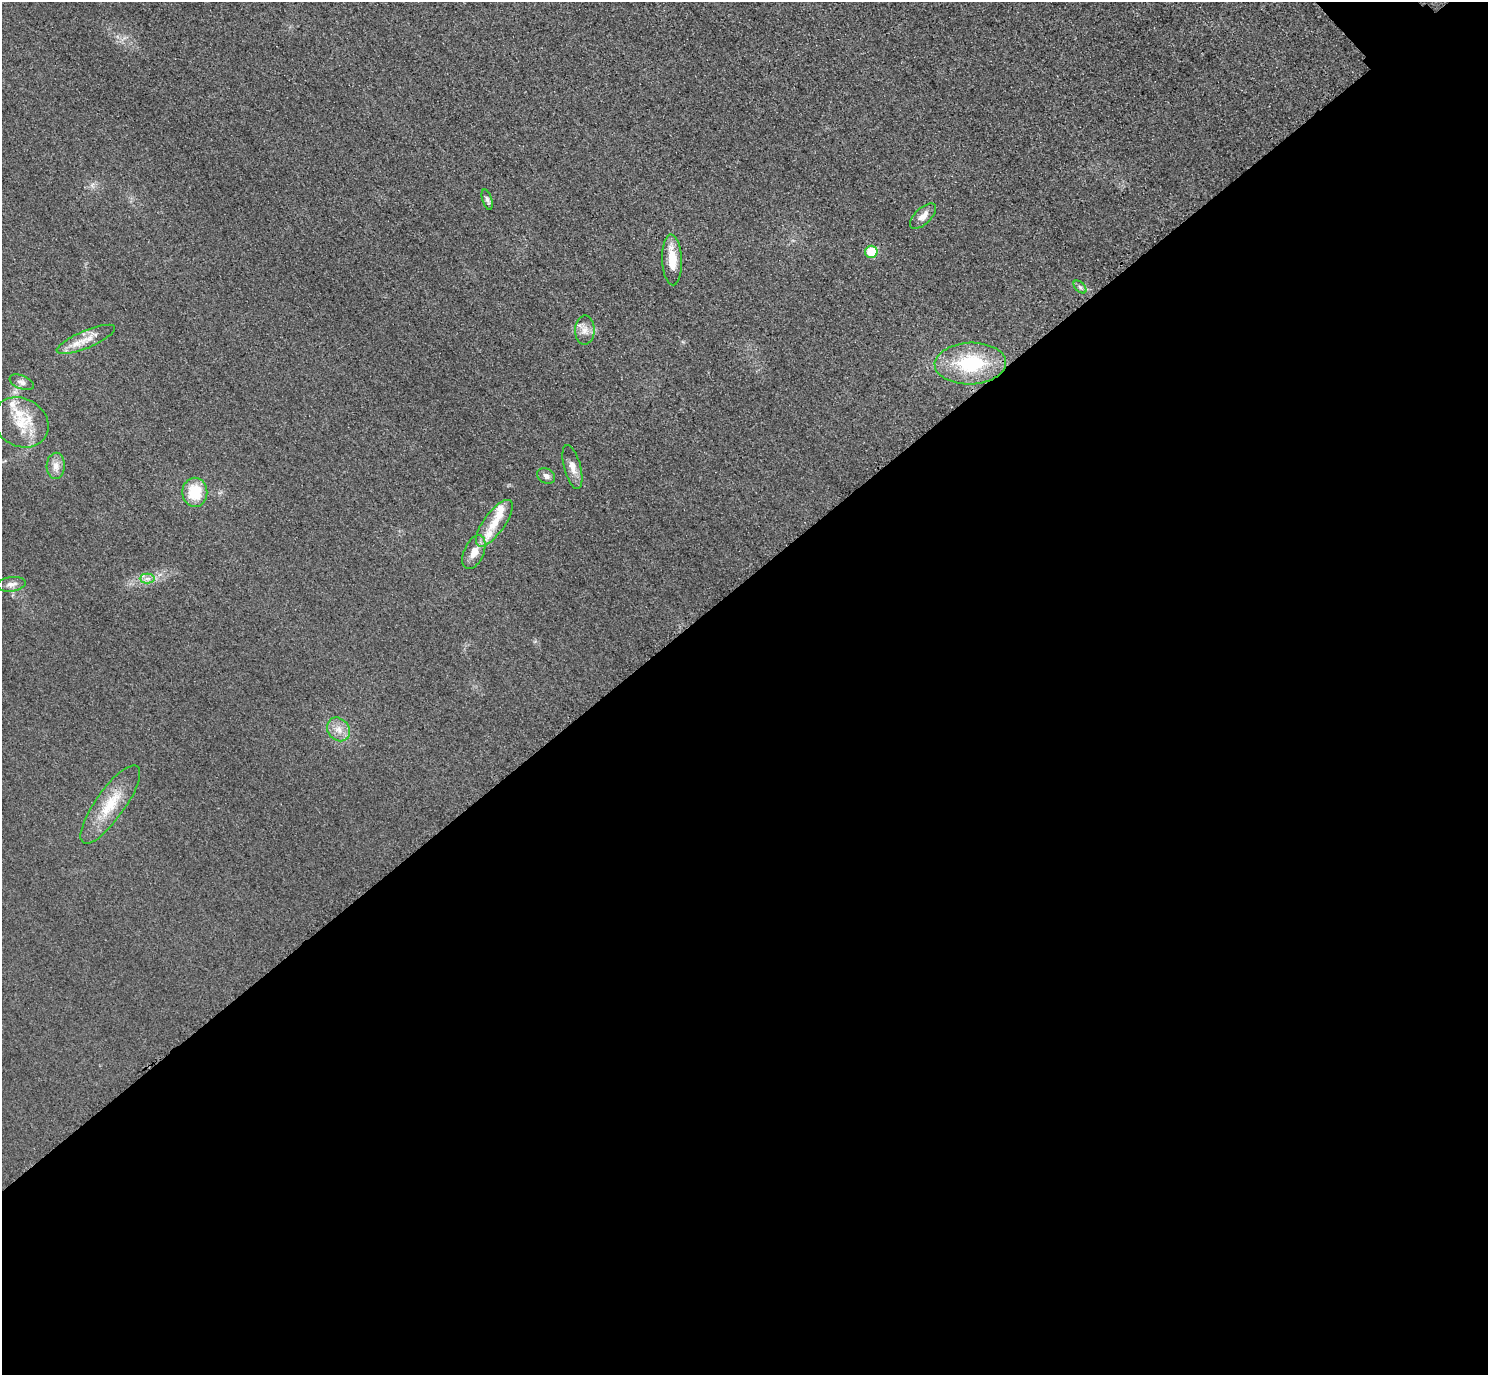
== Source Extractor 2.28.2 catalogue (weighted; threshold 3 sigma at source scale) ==
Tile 15 of 4 x 4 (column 3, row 4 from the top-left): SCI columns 3004-4489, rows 184-1556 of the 6005 x 6003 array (HDU 1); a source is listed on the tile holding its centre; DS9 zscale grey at full resolution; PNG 1490 x 1377 px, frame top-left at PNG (2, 2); each listed source drawn as its Kron ellipse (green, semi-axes under 4 px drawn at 4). Shown black and unused: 58% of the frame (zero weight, under 3 of 4 exposures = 3% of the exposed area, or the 3 px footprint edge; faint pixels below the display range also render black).
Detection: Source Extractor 2.28.2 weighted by HDU 2 'WHT'; one run over the whole footprint, this tile lists its part. Background 0.052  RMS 0.016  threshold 0.0723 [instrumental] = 3 sigma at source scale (4.5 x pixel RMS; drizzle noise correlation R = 1.50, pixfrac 1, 0.05/0.05 arcsec/px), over >= 5 px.
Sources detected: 24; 4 inside a brighter listed object's ellipse — not listed separately; the other 20 listed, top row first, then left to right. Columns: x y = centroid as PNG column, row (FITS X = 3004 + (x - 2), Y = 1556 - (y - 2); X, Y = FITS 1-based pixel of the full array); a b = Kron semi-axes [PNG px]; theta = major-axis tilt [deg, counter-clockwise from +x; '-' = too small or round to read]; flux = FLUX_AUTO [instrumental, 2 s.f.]
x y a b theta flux
487 200 10 4 -72 4.3
923 216 16 8 43 12
871 252 6 6 - 62
672 260 25 10 -88 34
1080 287 8 4 -45 4.1
585 330 14 10 89 13
86 339 31 8 23 24
970 364 36 21 2 110
22 382 13 6 -23 7
21 422 29 24 -30 56
56 466 13 9 87 12
572 467 23 8 -75 15
546 476 9 7 -28 7.2
195 492 14 12 89 47
494 523 28 10 54 29
474 552 18 10 66 17
147 578 7 5 0 6
11 584 14 7 7 9.3
339 729 13 10 -49 15
110 804 47 14 55 56